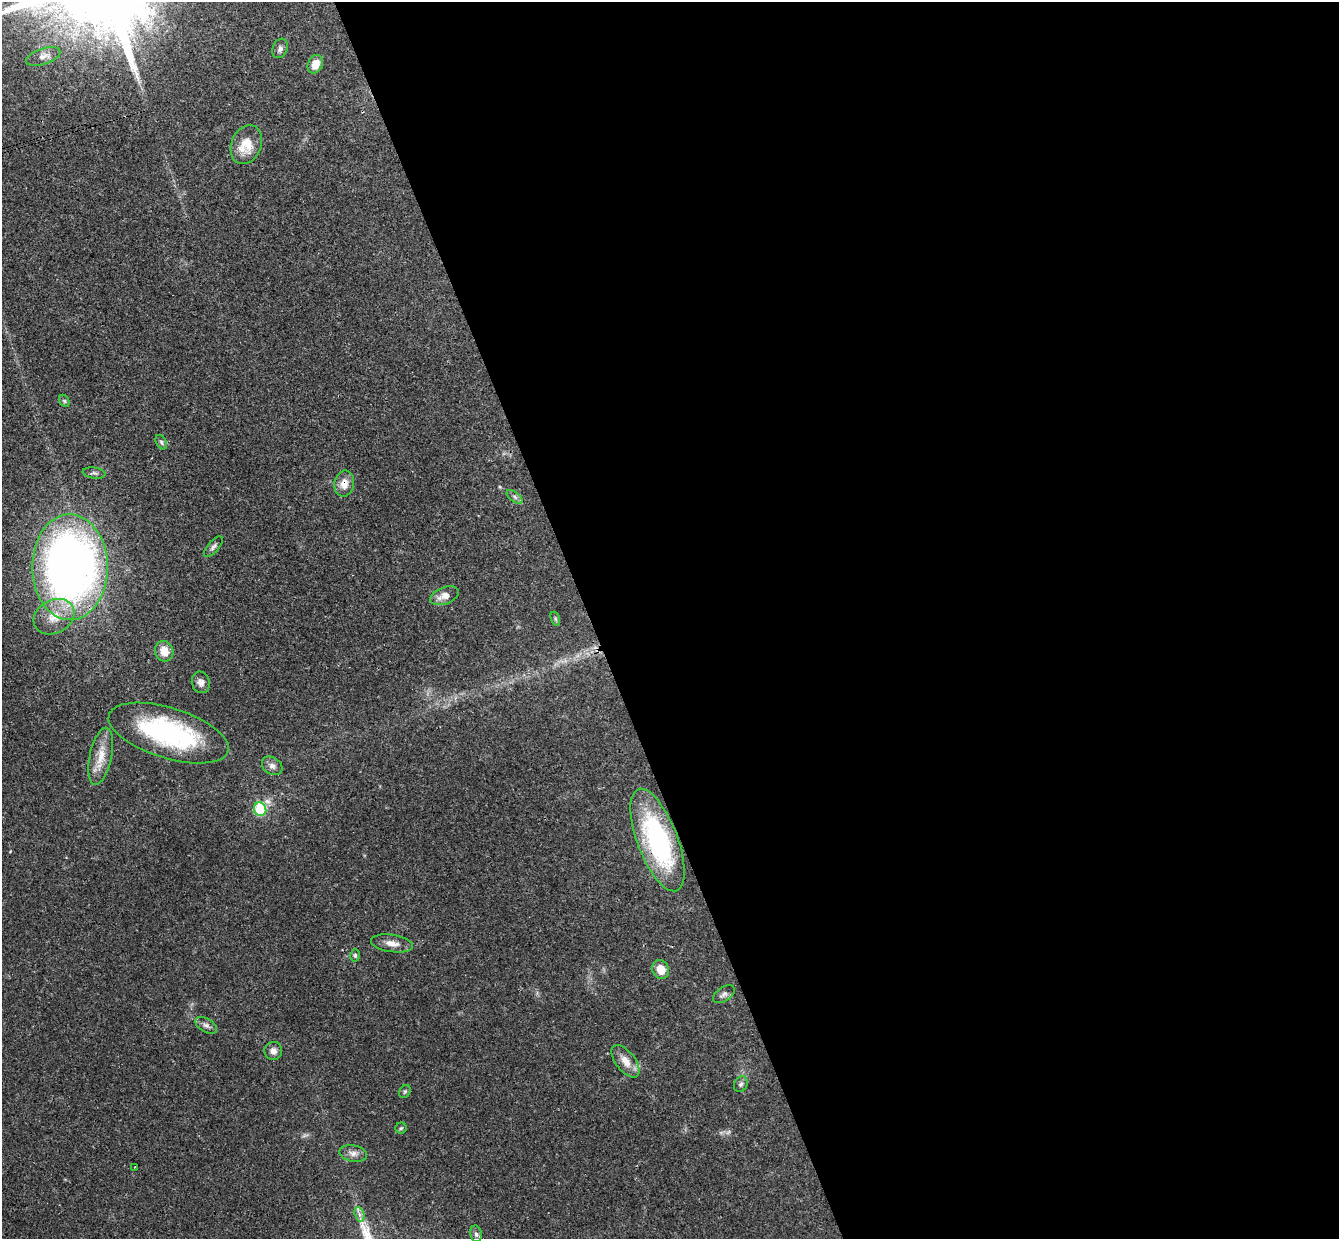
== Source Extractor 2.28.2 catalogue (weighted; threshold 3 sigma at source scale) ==
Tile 8 of 4 x 4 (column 4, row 2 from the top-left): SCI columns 4066-5402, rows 2645-3881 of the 5460 x 5411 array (HDU 1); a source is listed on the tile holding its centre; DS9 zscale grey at full resolution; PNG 1341 x 1241 px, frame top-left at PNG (2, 2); each listed source drawn as its Kron ellipse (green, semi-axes under 4 px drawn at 4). Shown black and unused: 56% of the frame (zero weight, under 3 of 4 exposures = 6% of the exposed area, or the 3 px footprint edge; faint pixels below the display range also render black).
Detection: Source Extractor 2.28.2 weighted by HDU 2 'WHT'; one run over the whole footprint, this tile lists its part. Background 0.0325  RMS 0.0025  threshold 0.0114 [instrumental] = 3 sigma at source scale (4.5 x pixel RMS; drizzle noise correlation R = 1.50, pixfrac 1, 0.05/0.05 arcsec/px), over >= 5 px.
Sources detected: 36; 1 inside a brighter listed object's ellipse — not listed separately; the other 35 listed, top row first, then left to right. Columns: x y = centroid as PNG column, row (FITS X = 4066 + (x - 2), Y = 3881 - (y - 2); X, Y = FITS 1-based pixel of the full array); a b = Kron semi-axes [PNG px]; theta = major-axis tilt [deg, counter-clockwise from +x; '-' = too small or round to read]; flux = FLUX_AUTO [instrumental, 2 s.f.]
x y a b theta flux
280 48 10 7 69 0.94
43 56 18 8 19 1.8
315 64 9 7 64 3.2
246 145 20 15 67 5.8
64 401 6 4 -60 0.44
161 442 8 5 -61 0.52
94 473 11 5 -8 0.73
344 483 13 10 79 2.5
515 497 9 4 -36 0.72
214 547 12 5 50 0.84
70 567 53 38 -90 180
444 596 15 8 21 2.4
54 617 21 16 29 5.6
555 619 7 4 -71 0.36
164 651 10 9 - 3.3
201 682 11 9 -73 1.3
169 733 62 25 -17 37
101 756 29 11 78 4.6
272 766 11 8 -34 1.2
260 809 7 6 - 11
657 840 54 20 -69 40
392 943 21 8 -9 2.3
355 955 6 5 - 0.52
661 969 10 8 -64 3.6
724 994 12 7 34 1
206 1025 12 6 -31 1.1
273 1051 9 9 - 1.5
626 1061 19 9 -53 2.9
741 1084 8 6 63 0.65
405 1091 7 5 54 0.43
401 1128 6 5 - 0.41
353 1153 14 8 -11 1.5
135 1167 3 3 - 0.31
359 1214 7 4 -71 0.75
476 1234 8 5 -80 0.69
Overlapping masked pixels (flux is a lower limit): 3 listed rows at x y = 344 483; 169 733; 657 840